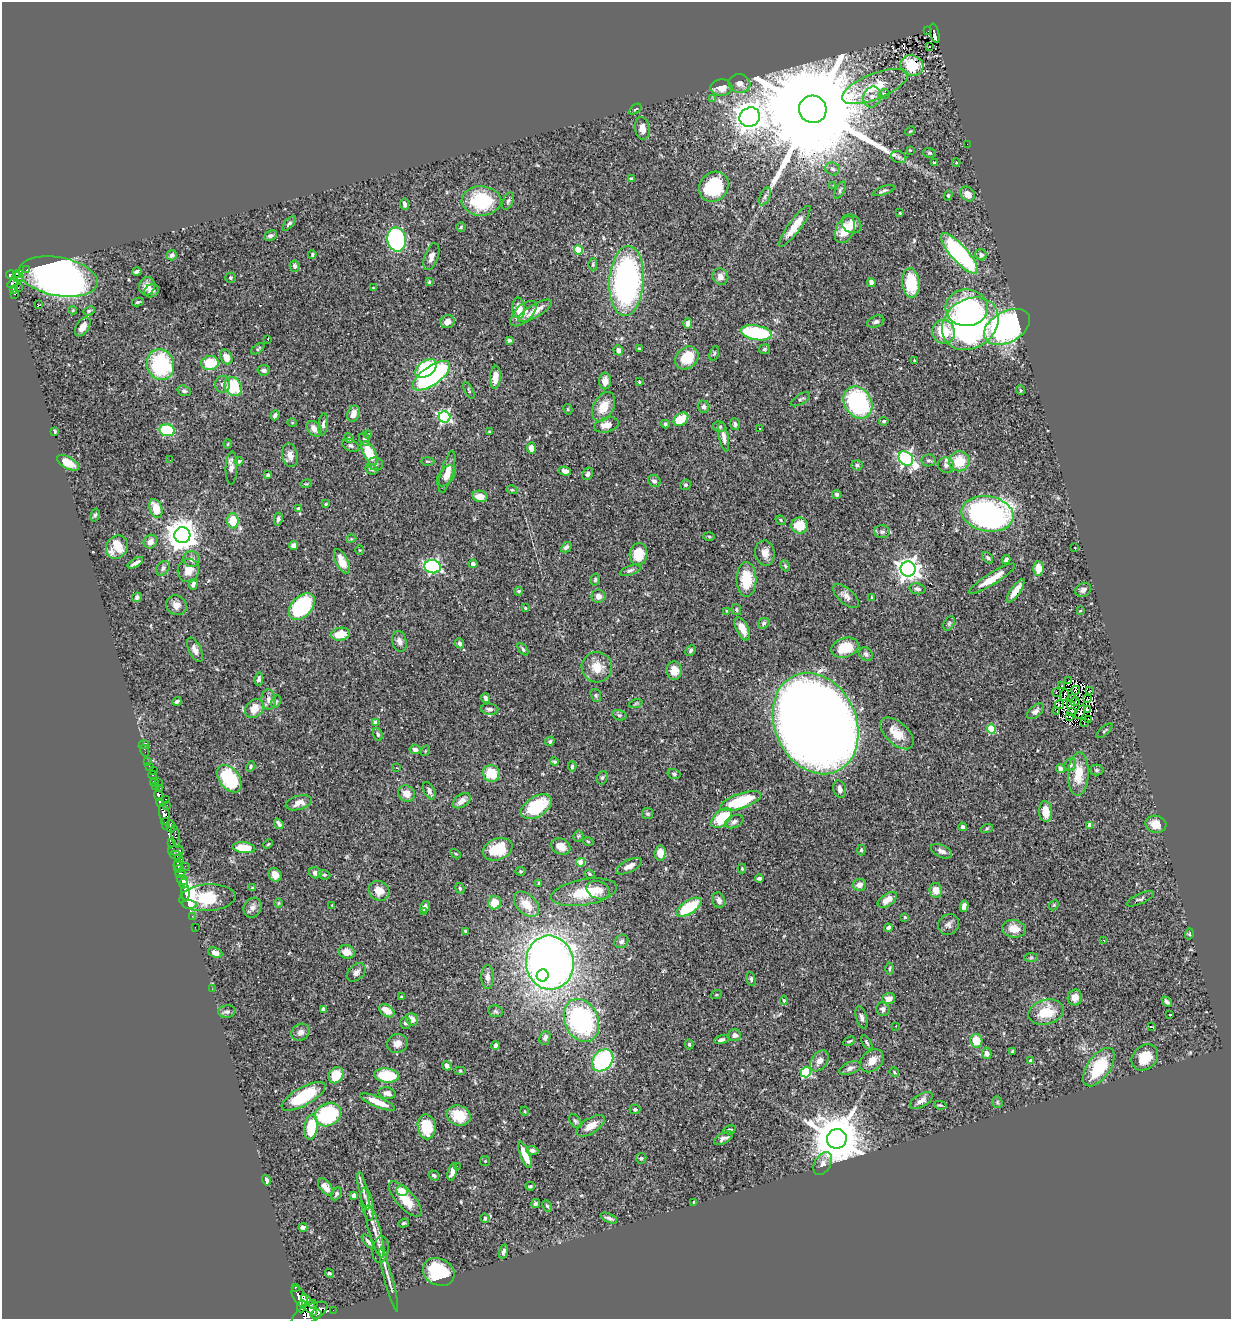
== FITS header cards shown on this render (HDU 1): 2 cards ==
NAXIS1  =                 1229
NAXIS2  =                 1317

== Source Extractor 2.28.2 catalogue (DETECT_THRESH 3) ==
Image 1229 x 1317 px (HDU 1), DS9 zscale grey, 1 PNG px = 1 image px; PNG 1233 x 1321 px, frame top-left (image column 1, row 1317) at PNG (2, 2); each listed source drawn as its Kron ellipse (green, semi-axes under 4 px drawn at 4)
Background 0.502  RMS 0.025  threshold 0.075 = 3 sigma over >= 5 px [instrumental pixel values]
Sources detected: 486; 4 with non-positive FLUX_AUTO (blend fragments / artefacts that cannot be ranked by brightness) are neither listed nor drawn; the other 482 listed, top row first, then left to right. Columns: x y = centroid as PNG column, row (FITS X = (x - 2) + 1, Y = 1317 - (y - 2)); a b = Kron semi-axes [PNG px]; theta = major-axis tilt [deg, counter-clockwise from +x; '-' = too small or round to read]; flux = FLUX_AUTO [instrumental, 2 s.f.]
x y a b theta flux
928 31 2 2 - 4.7
935 33 10 3 -76 26
930 47 3 2 - 3.2
912 65 11 10 - 43
740 84 11 9 -8 9.6
875 86 35 12 22 55
721 88 11 8 3 18
884 94 5 4 - 2.7
872 97 10 9 - 11
713 99 4 4 - 3
635 109 7 3 36 2.5
813 109 14 13 - 96000
750 117 11 9 27 2900
642 128 11 7 -82 11
910 131 5 3 - 1.6
967 144 2 2 - 6
910 150 4 4 - 1.3
930 153 7 5 -15 3
899 157 8 6 -20 4.3
934 162 4 2 - 1.2
956 163 4 3 - 1.3
832 169 7 6 - 5.2
631 179 3 3 - 6.1
833 185 4 3 - 1.7
714 187 16 14 48 97
840 190 9 4 61 3.6
884 191 11 4 19 3.8
968 194 8 6 -45 13
948 195 5 4 - 1.9
765 196 9 5 64 5.3
481 201 20 15 -2 99
508 201 9 5 67 3.5
405 204 5 3 - 5
900 213 3 3 - 1.9
289 224 9 4 48 4
851 224 10 8 -42 13
795 226 25 6 53 29
461 227 5 5 - 2.3
845 230 14 9 65 33
270 236 7 4 25 4.2
397 239 12 9 -79 290
578 250 4 4 - 64
959 253 26 8 -48 280
312 254 4 3 - 2.2
172 255 5 5 - 5.8
981 255 6 5 - 6.2
431 257 14 6 70 9.3
593 264 6 4 90 2.4
295 266 6 5 - 5.9
27 269 3 2 - 17
137 272 5 3 - 4.8
18 274 4 3 - 74
11 275 5 4 - 240
58 277 40 19 -10 1400
720 277 8 7 - 9.7
18 278 6 5 - 190
230 278 5 5 - 2.6
627 281 35 17 86 480
429 282 4 3 - 2.1
871 283 4 4 - 10
911 283 15 8 -85 64
13 284 6 3 26 110
147 286 9 7 73 15
373 287 3 2 - 0.93
18 288 2 2 - 2
14 289 4 3 - 87
152 291 7 6 - 7.4
15 294 4 2 - 5.3
138 302 6 3 10 2.7
38 305 3 2 - 1.5
519 308 10 6 -86 21
967 308 21 18 -1 140
73 310 4 4 - 2.1
89 311 6 3 23 2.3
535 311 19 6 31 21
523 314 16 8 44 15
447 322 7 6 - 10
876 322 9 5 22 4.6
688 323 5 4 - 5.8
970 324 30 24 35 490
83 327 11 6 56 11
1007 327 25 15 29 550
943 332 12 11 - 58
756 333 15 7 -10 140
268 340 3 2 - 1.5
509 340 4 4 - 2.8
258 349 8 3 37 2.4
639 349 4 3 - 2.1
765 349 5 5 - 2.9
618 350 5 4 - 7.4
714 353 7 4 71 2.9
226 357 8 5 -60 16
687 358 13 10 43 43
915 360 3 3 - 1.6
210 363 8 7 - 47
160 364 16 13 -74 160
426 368 12 7 37 140
264 370 6 5 - 5.6
431 376 22 9 35 320
495 377 11 5 87 21
605 381 8 6 90 11
639 382 3 3 - 2.3
223 384 8 7 - 6.6
233 386 10 8 -59 75
1020 390 5 3 - 1.6
184 391 7 5 -18 3.6
469 391 9 3 -63 2.8
800 399 10 5 31 4
858 403 17 13 -58 220
604 407 16 10 63 28
704 407 6 5 - 4.5
568 409 5 4 - 1.9
353 414 8 6 67 16
275 415 5 3 - 4.3
445 417 6 5 - 280
681 419 8 5 37 41
884 421 4 3 - 2.5
292 423 5 3 - 1.6
323 424 11 4 84 5.5
665 424 4 3 - 3.7
735 424 6 5 - 3.5
606 425 12 7 15 14
719 426 6 5 - 4
760 428 3 3 - 1.8
314 429 9 6 -47 12
167 430 7 6 - 94
55 431 4 3 - 2
489 431 3 2 - 1.1
368 434 4 3 - 1.5
724 437 15 4 -79 9.6
349 438 5 4 - 2.3
365 439 7 5 -65 4
228 444 4 4 - 1.8
350 445 9 6 -28 4.2
532 448 5 4 - 15
369 453 13 6 -64 52
290 455 12 7 -78 12
906 458 8 6 -43 400
170 460 2 2 - 0.71
928 460 7 6 - 3.6
239 461 4 4 - 2
427 461 7 3 0 1.8
959 461 10 10 - 41
68 463 12 6 -30 23
376 464 7 6 - 4.1
857 465 5 5 - 3.1
946 465 8 7 - 7.1
231 468 16 5 88 9.1
371 469 6 5 - 3.6
565 471 6 4 -14 8.7
447 472 21 6 74 18
588 474 6 5 - 4.4
268 475 3 3 - 4.5
446 476 12 7 51 14
654 481 6 5 - 4.7
306 484 5 3 - 1.8
685 485 5 5 - 3.2
512 490 5 3 - 1.7
837 494 5 4 - 3.4
480 496 8 5 -12 19
326 504 3 3 - 1.5
156 509 10 6 -71 30
298 509 4 3 - 5.5
987 514 26 17 -10 440
95 515 6 4 74 2.9
278 519 6 4 79 4.5
781 520 5 4 - 1.9
233 521 8 6 -87 40
800 525 8 8 - 35
882 532 8 6 -1 5
182 535 8 8 - 2600
709 536 6 4 -2 2
351 539 5 3 - 1.5
150 542 7 6 - 7.4
293 545 5 4 - 8
117 547 12 10 54 32
566 547 6 4 44 5.2
1075 548 3 3 - 4.8
360 550 4 4 - 1.8
765 553 13 9 -82 15
639 554 11 9 86 33
988 558 6 4 -50 3.2
192 559 8 7 - 6.9
1006 560 4 4 - 5
342 561 13 6 -64 27
135 563 8 3 31 5.8
473 564 4 4 - 5.7
785 566 6 4 -67 2.4
433 567 8 6 -14 310
163 568 8 6 48 4.7
1038 568 7 5 -88 25
908 569 7 7 - 1200
188 570 11 10 - 16
630 570 11 4 19 4.9
746 579 17 10 89 51
992 579 27 6 32 28
595 580 6 4 75 2.3
193 584 5 4 - 4.8
917 589 8 5 -12 4.9
1083 590 8 6 31 6.2
519 591 4 4 - 3.1
1016 591 14 4 55 15
598 596 7 6 - 8.9
846 596 16 7 -41 10
137 597 5 4 - 5
871 597 4 2 - 1.4
176 605 10 9 - 11
302 606 16 10 47 180
525 608 3 3 - 2.3
736 610 5 5 - 2.7
727 611 4 3 - 1.6
1080 611 3 2 - 1
764 623 6 5 - 3.3
949 623 8 5 63 2.9
742 629 12 6 -63 20
340 634 9 6 9 35
399 641 11 7 -76 7.2
460 643 5 4 - 4.5
845 648 14 9 17 42
523 649 7 4 -52 3.6
195 650 13 6 -64 9.2
691 650 6 4 48 3.1
866 654 7 6 - 4.7
597 667 15 15 - 30
674 671 9 7 -81 22
259 679 6 4 80 5.2
1068 681 2 2 - 0.48
1061 686 2 2 - 1.8
1076 690 4 4 - 2.3
1089 691 3 2 - 0.77
1056 692 3 2 - 1.5
596 695 7 5 -71 2.8
1064 695 6 2 70 0.25
486 698 5 3 - 4.5
1072 698 2 2 - 1.2
1088 699 3 2 - 1.6
269 700 10 7 -83 7.8
177 701 4 3 - 4.3
276 702 7 4 64 2.5
1075 702 4 2 - 0.16
636 703 7 4 19 2.3
1071 704 4 2 - 3.8
1059 705 5 2 - 1.3
254 708 10 8 50 21
489 709 9 5 -5 6.2
1087 710 3 2 - 0.21
1035 711 10 5 40 6.4
1071 711 3 2 - 1.7
1057 712 2 2 - 0.85
1081 712 8 3 64 1.2
619 715 7 5 -14 3.1
1070 717 3 2 - 1.4
1088 719 2 2 - 1.5
376 723 4 4 - 21
1084 723 3 2 - 1
816 724 52 40 -66 3700
991 729 4 4 - 76
1104 731 10 3 41 2.2
897 733 20 11 -42 34
378 734 6 4 -68 3.5
550 741 5 4 - 2.9
144 745 5 3 - 9.4
415 749 5 5 - 6.5
144 750 6 2 -73 5.6
425 751 5 3 - 1.5
148 762 2 2 - 3.7
554 762 4 4 - 2.4
1070 765 6 5 - 4
150 766 3 3 - 18
251 766 5 4 - 3
572 766 5 4 - 3.9
396 768 3 3 - 2.8
1060 769 4 4 - 5.5
153 770 3 2 - 3.5
1097 770 7 5 0 3.1
491 773 8 8 - 42
674 774 6 5 - 2.9
1078 774 22 10 87 34
153 775 4 3 - 47
602 778 7 5 71 3.4
229 779 15 10 -52 120
154 782 4 3 - 80
158 783 3 2 - 6.7
155 786 3 2 - 13
160 788 3 2 - 37
840 789 9 6 -73 7.9
429 791 9 5 -62 6.4
406 794 9 7 -38 16
158 796 6 3 -71 340
166 799 3 2 - 13
462 801 10 6 35 10
740 801 21 7 19 94
160 803 4 3 - 330
299 803 13 7 15 13
166 805 3 2 - 91
537 807 17 10 32 75
1045 812 10 6 -86 27
164 814 11 5 -78 1200
648 814 5 5 - 2.6
721 818 12 7 43 58
734 822 9 6 23 5.2
166 824 6 2 -84 56
279 824 6 3 -54 4.3
1156 824 10 8 -13 19
1089 825 4 4 - 16
171 826 6 3 -82 180
962 827 4 3 - 5.4
987 828 6 4 19 2.6
176 836 11 4 -81 63
578 836 5 5 - 2.3
588 841 5 3 - 1.4
171 843 3 2 - 10
268 844 5 4 - 1.7
561 847 10 7 -26 15
244 848 11 5 -7 41
498 849 15 10 22 49
861 850 5 4 - 2.9
176 851 8 5 1 200
941 851 11 6 -23 7.6
660 853 7 5 85 20
456 854 5 3 - 1.9
175 855 6 3 -15 100
179 858 4 3 - 65
581 862 4 4 - 43
178 865 5 4 - 190
185 866 2 2 - 7.5
629 866 14 6 26 11
179 869 5 2 - 150
742 869 5 4 - 1.8
520 871 5 4 - 2
180 873 5 3 - 66
315 873 6 5 - 7.2
590 874 5 3 - 1.7
275 875 7 6 - 15
324 875 6 4 -20 2.9
759 878 4 3 - 3.4
182 880 6 4 -32 1100
539 883 3 3 - 2.2
184 884 5 3 - 500
859 885 7 6 - 8.9
252 888 4 3 - 2.2
460 888 6 4 -68 2.5
598 890 12 8 -21 16
936 890 7 6 - 20
379 891 11 9 -35 18
186 892 8 3 -88 110
584 892 33 13 10 67
207 898 28 13 4 240
1140 899 15 5 24 4.8
719 900 8 6 -71 7.4
887 900 11 6 34 16
278 903 5 3 - 1.5
495 903 7 6 - 26
526 904 15 9 -45 28
190 905 7 3 -2 48
332 905 4 3 - 1.3
1054 905 5 4 - 2.1
964 906 6 4 80 8.6
425 907 6 4 77 6.4
689 907 14 6 32 77
252 908 10 8 61 8.5
423 912 4 3 - 2.4
192 916 2 2 - 9.7
905 917 4 3 - 2.6
948 924 11 9 47 8
195 927 2 2 - 6.7
888 928 4 3 - 4.4
1014 929 12 8 -9 20
466 931 4 3 - 3.5
1189 934 5 4 - 2.2
1104 940 3 2 - 2
621 941 7 6 - 4.9
347 952 8 6 -18 17
215 953 7 4 -21 11
1031 958 7 4 1 3
550 963 27 24 -83 1400
890 969 6 3 89 2.2
356 972 11 7 43 7.3
543 975 6 6 - 240
487 977 12 6 -89 8.6
751 979 7 4 -76 3
212 989 2 2 - 51
716 995 5 3 - 1.6
401 997 4 3 - 1.4
1075 997 8 7 - 15
889 999 6 5 - 11
784 1000 4 4 - 2.2
1167 1002 6 3 -49 3.7
323 1009 4 4 - 4.4
883 1009 7 6 - 5.6
227 1011 8 6 5 5.1
387 1011 8 5 -36 20
495 1011 7 6 - 3.8
1046 1012 18 12 14 45
1170 1015 3 3 - 2.5
862 1017 11 5 -74 5.7
412 1019 6 5 - 11
581 1020 22 16 -67 300
405 1023 6 5 - 4.4
896 1026 2 2 - 1.2
1152 1027 3 2 - 26
301 1032 10 8 35 8.5
735 1035 6 6 - 6.6
545 1038 7 5 69 4.4
721 1040 7 4 12 4.9
849 1041 6 3 28 2.5
976 1041 7 6 - 29
867 1042 8 3 -58 2.5
397 1043 10 9 - 12
689 1044 5 3 - 2
495 1046 4 4 - 6.5
1012 1051 3 2 - 1.9
987 1053 6 4 -77 7.4
1145 1057 14 11 42 35
603 1060 12 9 49 190
819 1061 12 8 55 11
872 1061 13 9 44 18
1031 1061 4 3 - 15
447 1066 5 4 - 5.5
1099 1067 22 11 55 75
850 1068 11 6 21 6.3
460 1070 6 4 0 1.6
806 1072 5 5 - 130
894 1072 5 3 - 1.7
336 1075 9 6 55 44
387 1075 12 7 -7 73
387 1093 9 5 -13 8
303 1096 24 9 29 96
921 1100 12 6 30 10
378 1102 19 5 -22 24
997 1102 6 5 - 2.6
940 1105 6 4 -9 2.3
635 1109 5 4 - 3.2
524 1111 4 3 - 1.5
328 1114 14 11 30 190
459 1115 12 10 -17 37
575 1121 8 5 -53 3.4
591 1126 16 7 32 18
311 1127 13 6 81 71
427 1127 12 9 -82 55
730 1130 6 4 14 3.7
724 1138 10 5 29 6.5
837 1139 10 10 - 10000
532 1150 6 4 -6 4.6
525 1155 14 4 -67 25
641 1158 5 5 - 2.6
485 1161 5 5 - 2
823 1164 12 8 61 10
457 1166 2 2 - 8.5
452 1172 9 4 77 9.9
434 1175 6 4 -33 3.2
266 1180 5 3 - 6.4
530 1186 5 3 - 2.5
325 1187 10 5 -53 14
363 1191 19 4 -77 8.4
402 1191 5 5 - 24
336 1194 7 5 63 3.5
354 1195 4 4 - 15
405 1199 22 9 -48 35
694 1202 3 3 - 1.9
535 1203 5 4 - 3.4
367 1204 17 6 -81 11
547 1206 6 3 -64 2.4
485 1218 5 4 - 3.3
609 1218 9 4 -24 5.2
404 1223 5 4 - 2.7
303 1227 4 4 - 6.9
375 1231 27 6 -74 20
368 1241 8 4 -50 4.6
380 1250 13 8 82 9.4
503 1252 7 4 74 4.6
439 1272 16 13 -26 90
329 1273 4 3 - 2.7
389 1280 33 3 -75 12
295 1287 3 3 - 49
300 1297 12 6 -60 1100
313 1304 4 3 - 260
309 1305 12 5 -58 480
302 1306 6 4 71 270
333 1310 2 2 - 8.7
310 1313 19 8 26 1800
316 1314 5 3 - 91
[4 non-positive-flux detections neither listed nor drawn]